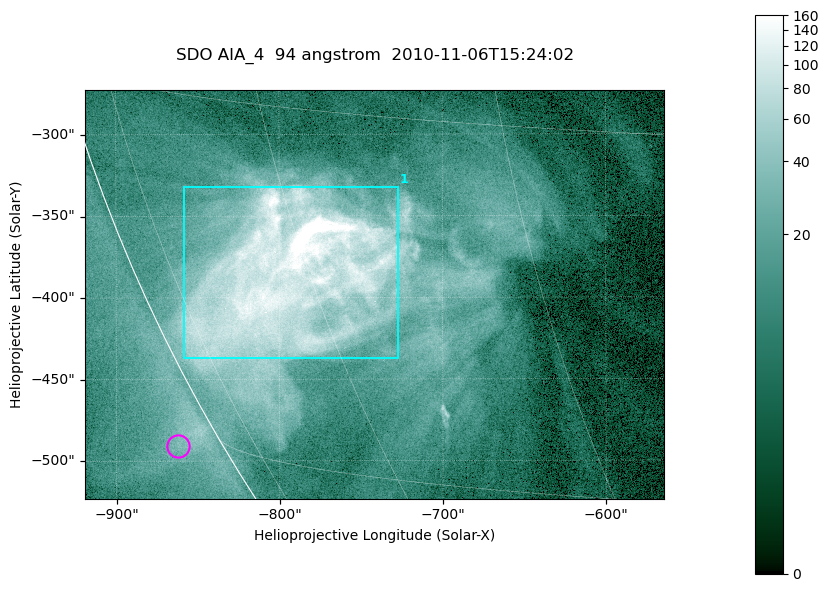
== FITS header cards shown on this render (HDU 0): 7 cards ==
TELESCOP= 'SDO     '           /
INSTRUME= 'AIA_4   '           /
WAVELNTH=                   94 /
WAVEUNIT= 'angstrom'           /
DATE-OBS= '2010-11-06T15:24:02.12' /
CTYPE1  = 'HPLN-TAN'           /
CTYPE2  = 'HPLT-TAN'           /

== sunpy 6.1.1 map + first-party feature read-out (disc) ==
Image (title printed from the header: SDO AIA_4  94 angstrom  2010-11-06T15:24:02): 591 x 417 px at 0.6 arcsec/px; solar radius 968 arcsec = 1614 px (partial field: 2.7% of the solar disc is inside the frame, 89% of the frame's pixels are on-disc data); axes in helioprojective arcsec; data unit not stated in the header (colour bar unlabelled)
Pointing: header CRPIX1/2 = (2053.81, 2042.90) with CRVAL1/2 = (0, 0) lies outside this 591 x 417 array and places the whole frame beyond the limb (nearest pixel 1.36 R_sun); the SolarSoft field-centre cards XCEN/YCEN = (-741.5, -398.2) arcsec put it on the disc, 768 arcsec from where CRPIX/CRVAL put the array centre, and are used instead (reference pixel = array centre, CRVAL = XCEN/YCEN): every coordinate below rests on XCEN/YCEN
Orientation: roll -0.138 deg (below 1 deg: not rotated)
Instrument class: DISC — disc imager (sunpy class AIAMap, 94 A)
Bright regions (active regions / flare kernels): reference = the on-disc median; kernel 5 px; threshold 5 sigma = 55.2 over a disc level ~10.5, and >= 1.15x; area >= 246 px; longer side >= 5 px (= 3 arcsec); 1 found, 1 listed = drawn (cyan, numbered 1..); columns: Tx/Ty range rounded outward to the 2 arcsec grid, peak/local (2 s.f.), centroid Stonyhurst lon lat
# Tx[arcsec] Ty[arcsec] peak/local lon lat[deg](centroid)
1 -860..-726 -438..-332 33 -62 -22
Off-limb structures (1.02-1.3 R_sun): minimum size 123 px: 1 found; the strongest spans PA ~120 deg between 1.02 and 1.04 R_sun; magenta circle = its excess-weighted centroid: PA ~120 deg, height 1.02 R_sun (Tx ~-862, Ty ~-490 arcsec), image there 1.9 x the reference